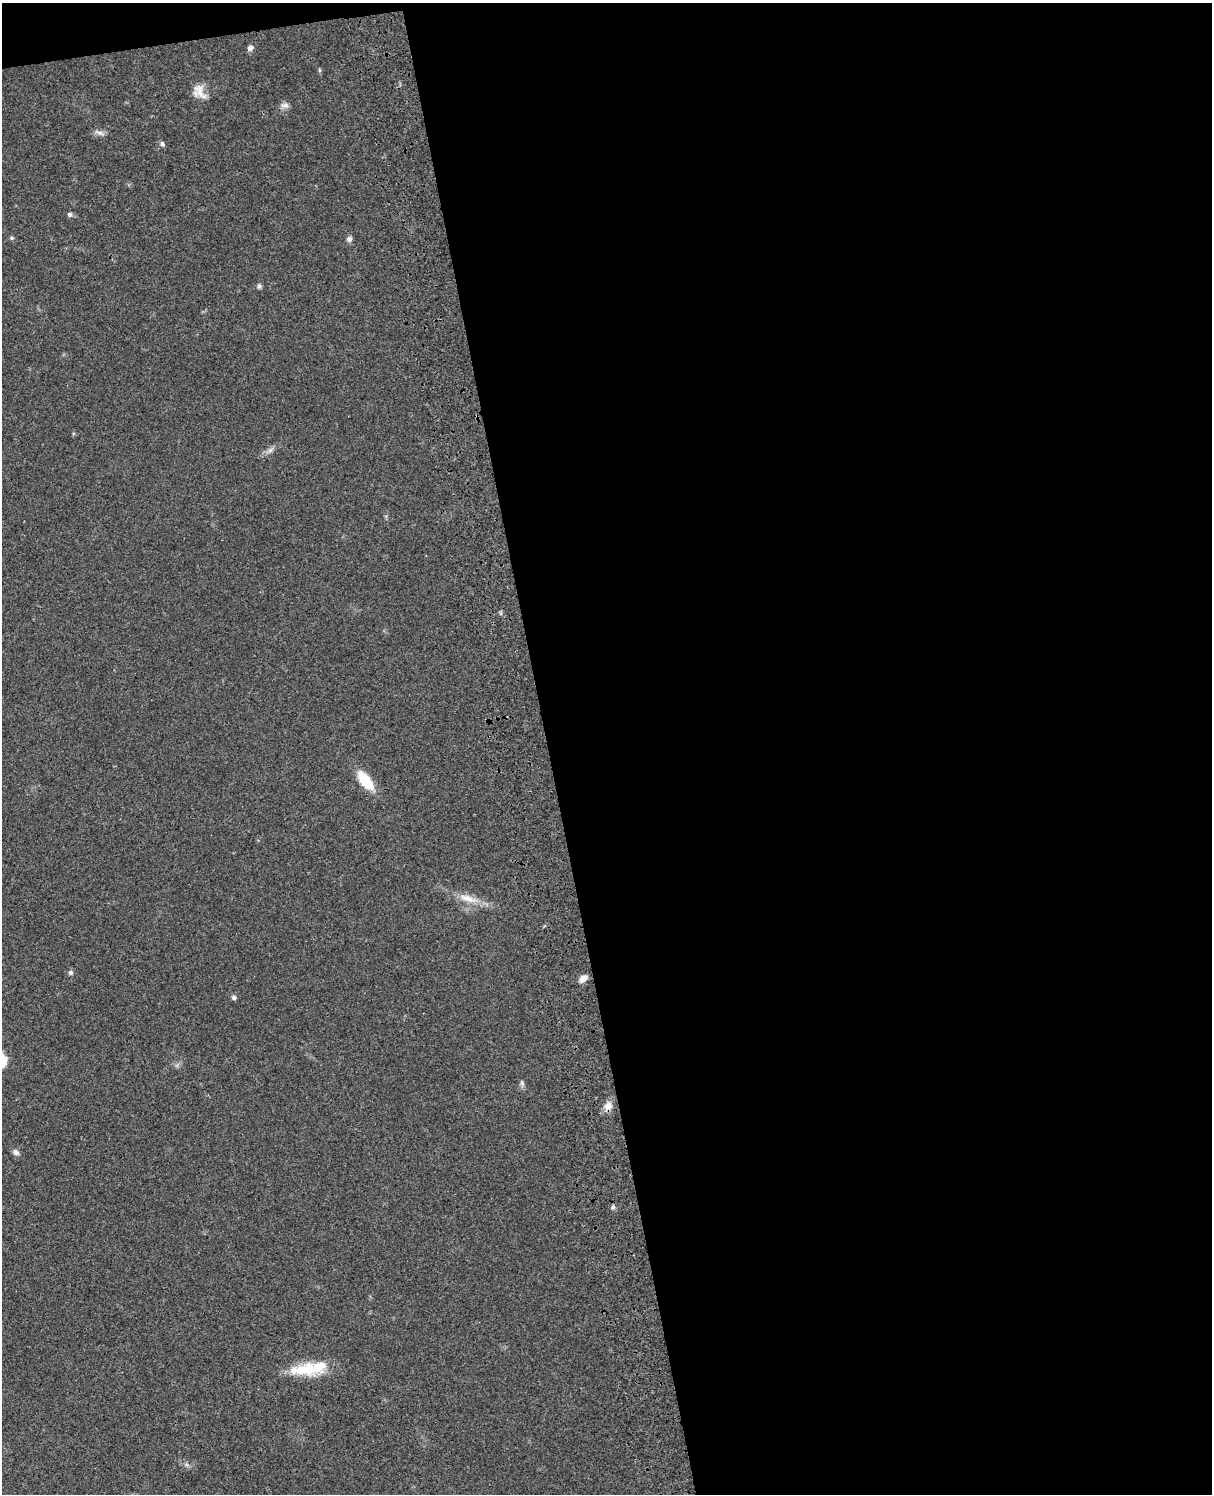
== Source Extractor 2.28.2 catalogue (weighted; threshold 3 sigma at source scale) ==
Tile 4 of 4 x 3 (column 4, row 1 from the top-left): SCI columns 3755-4964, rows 3268-4759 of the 5077 x 4925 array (HDU 1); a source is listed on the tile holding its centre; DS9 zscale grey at full resolution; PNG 1214 x 1496 px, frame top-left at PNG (2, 3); no overlay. Shown black and unused: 56% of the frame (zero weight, under 3 of 4 exposures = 6% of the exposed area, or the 3 px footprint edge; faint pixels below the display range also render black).
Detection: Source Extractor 2.28.2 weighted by HDU 2 'WHT'; one run over the whole footprint, this tile lists its part. Background 0.0987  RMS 0.0063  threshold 0.0285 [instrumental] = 3 sigma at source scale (4.5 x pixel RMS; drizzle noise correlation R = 1.50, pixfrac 1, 0.05/0.05 arcsec/px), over >= 5 px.
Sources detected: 21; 1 inside a brighter listed object's ellipse — not listed separately; the other 20 listed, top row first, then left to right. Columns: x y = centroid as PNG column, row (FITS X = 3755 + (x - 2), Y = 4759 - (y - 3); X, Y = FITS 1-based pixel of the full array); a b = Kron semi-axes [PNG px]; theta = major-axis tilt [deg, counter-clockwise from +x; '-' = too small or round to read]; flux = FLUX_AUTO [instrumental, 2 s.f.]
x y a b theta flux
250 48 7 6 - 2.7
199 92 20 14 -55 7.6
285 105 11 8 10 2.8
99 133 15 5 -18 2.4
162 144 7 5 -57 1.4
70 214 6 6 - 1.5
12 238 6 4 22 0.98
349 239 7 6 - 2.2
259 286 7 6 - 1.4
270 450 8 6 44 2.1
365 780 23 10 -51 19
468 898 28 10 -17 10
71 972 6 6 - 1.3
583 979 10 6 38 4.3
234 997 7 6 - 1.5
522 1083 7 5 -47 1.4
608 1106 12 10 45 5.2
16 1152 9 7 -39 2.3
613 1207 6 5 - 1.2
306 1369 40 17 5 22